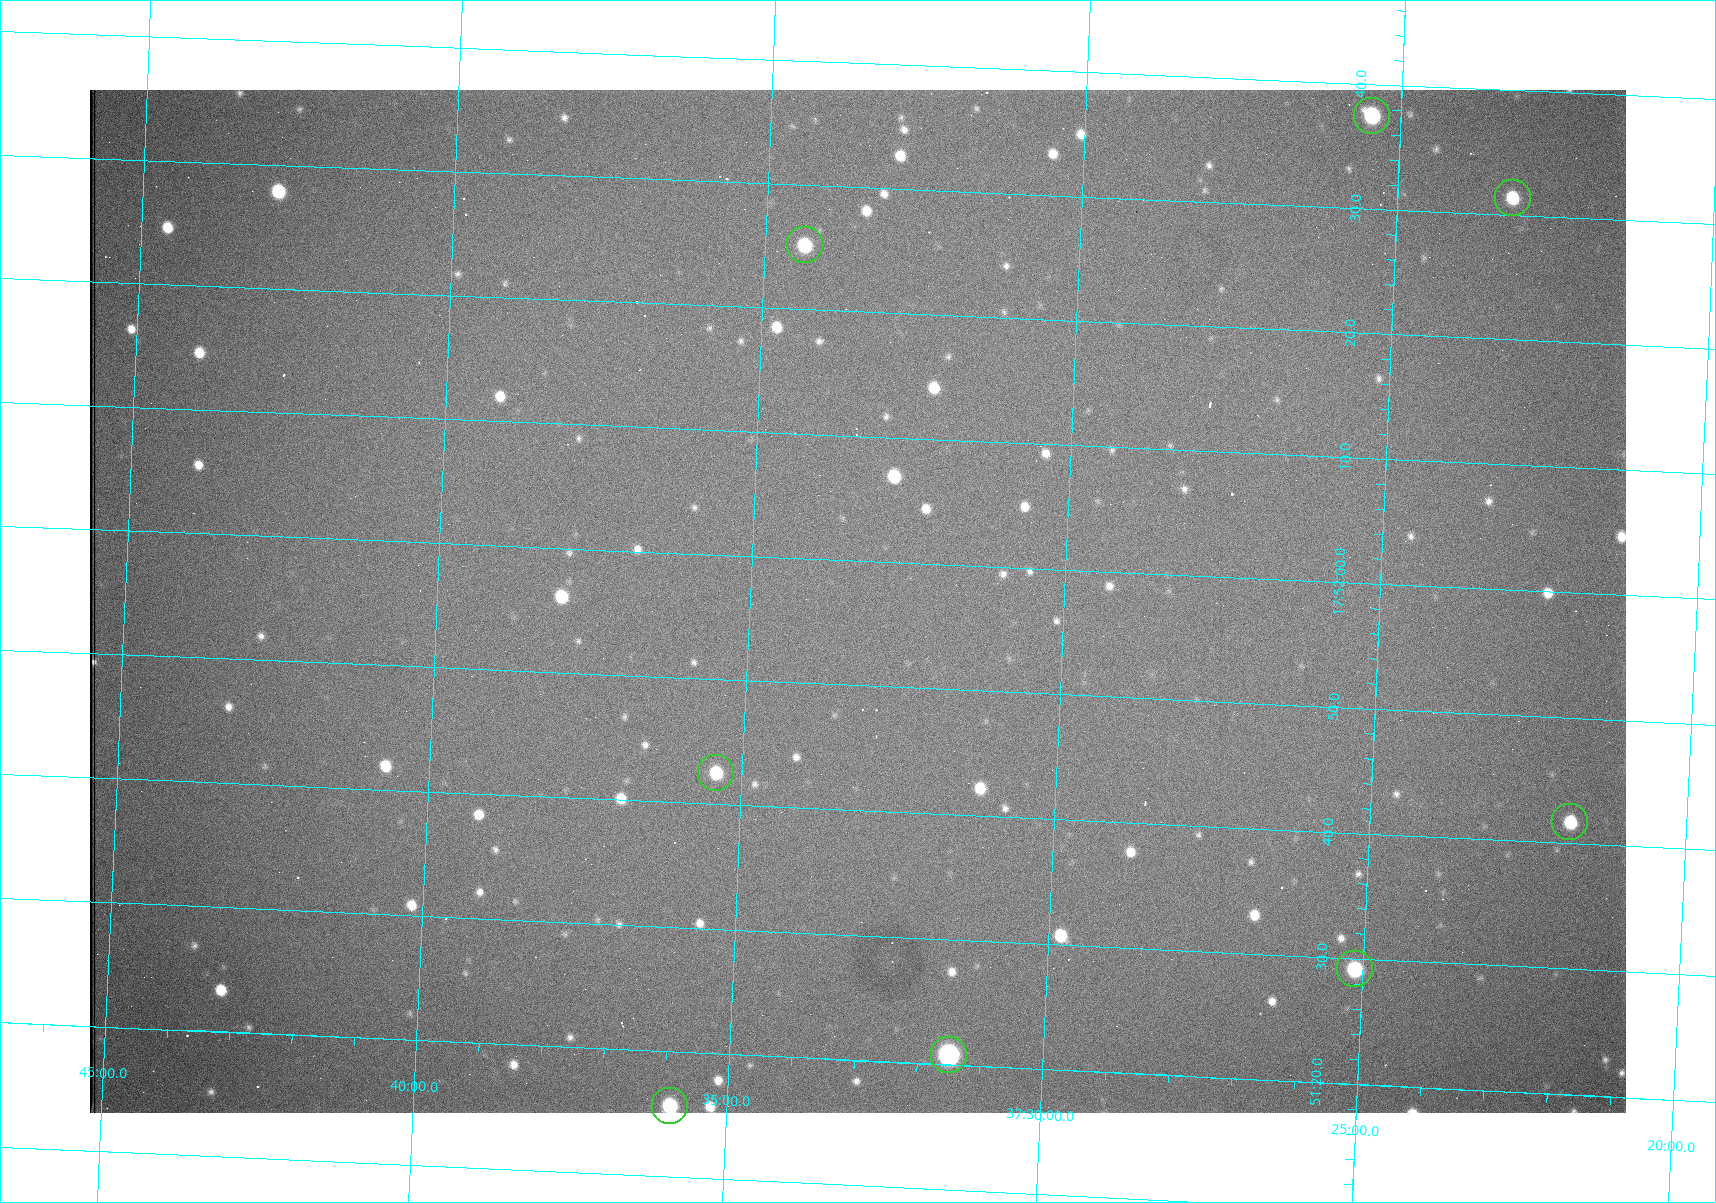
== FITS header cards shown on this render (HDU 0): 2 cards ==
NAXIS1  =                 1536 /fastest changing axis
NAXIS2  =                 1023 /next to fastest changing axis

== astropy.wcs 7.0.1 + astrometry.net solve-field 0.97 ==
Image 1536 x 1023 px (HDU 0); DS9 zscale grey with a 90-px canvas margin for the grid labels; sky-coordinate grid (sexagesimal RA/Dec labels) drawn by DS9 from the SOLVED WCS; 8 Tycho-2 reference stars matched to detected sources circled (green)
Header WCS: RA---TAN/DEC--TAN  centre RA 17:51:57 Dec +37:33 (267.99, +37.55 deg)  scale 0.958 arcsec/px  FOV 24.5' x 16.3'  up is +87 deg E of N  parity flipped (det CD > 0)
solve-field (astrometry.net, Tycho-2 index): VERIFIED the header's WCS against the Tycho-2 star catalogue (8 matches, 0 conflicts) and refined it, rather than solving blind
Solved WCS: RA---TAN-SIP/DEC--TAN-SIP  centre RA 17:51:57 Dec +37:33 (267.99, +37.55 deg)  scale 0.956 arcsec/px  FOV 24.5' x 16.3'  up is +87 deg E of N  parity flipped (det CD > 0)
The solver's refit moves the header's centre by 0.94 arcsec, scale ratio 0.998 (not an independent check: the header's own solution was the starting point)
Tycho-2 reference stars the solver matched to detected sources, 8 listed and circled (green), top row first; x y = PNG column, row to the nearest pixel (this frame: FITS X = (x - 90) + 1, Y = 1023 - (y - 90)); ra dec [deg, ICRS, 3 dp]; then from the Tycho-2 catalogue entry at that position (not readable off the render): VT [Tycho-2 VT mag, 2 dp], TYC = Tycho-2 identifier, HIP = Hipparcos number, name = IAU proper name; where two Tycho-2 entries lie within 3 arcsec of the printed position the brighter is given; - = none
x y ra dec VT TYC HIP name
1372 116 268.156 +37.424 11.25 2620-712-1 - -
1513 198 268.131 +37.386 12.62 2620-526-1 - -
805 245 268.105 +37.573 11.82 3089-995-1 - -
716 773 267.927 +37.590 11.84 3089-1137-1 - -
1570 822 267.924 +37.364 11.94 2620-391-1 - -
1355 969 267.871 +37.419 11.35 2620-812-1 - -
949 1055 267.836 +37.525 9.96 3089-889-1 - -
670 1106 267.815 +37.598 11.54 3089-1081-1 - -